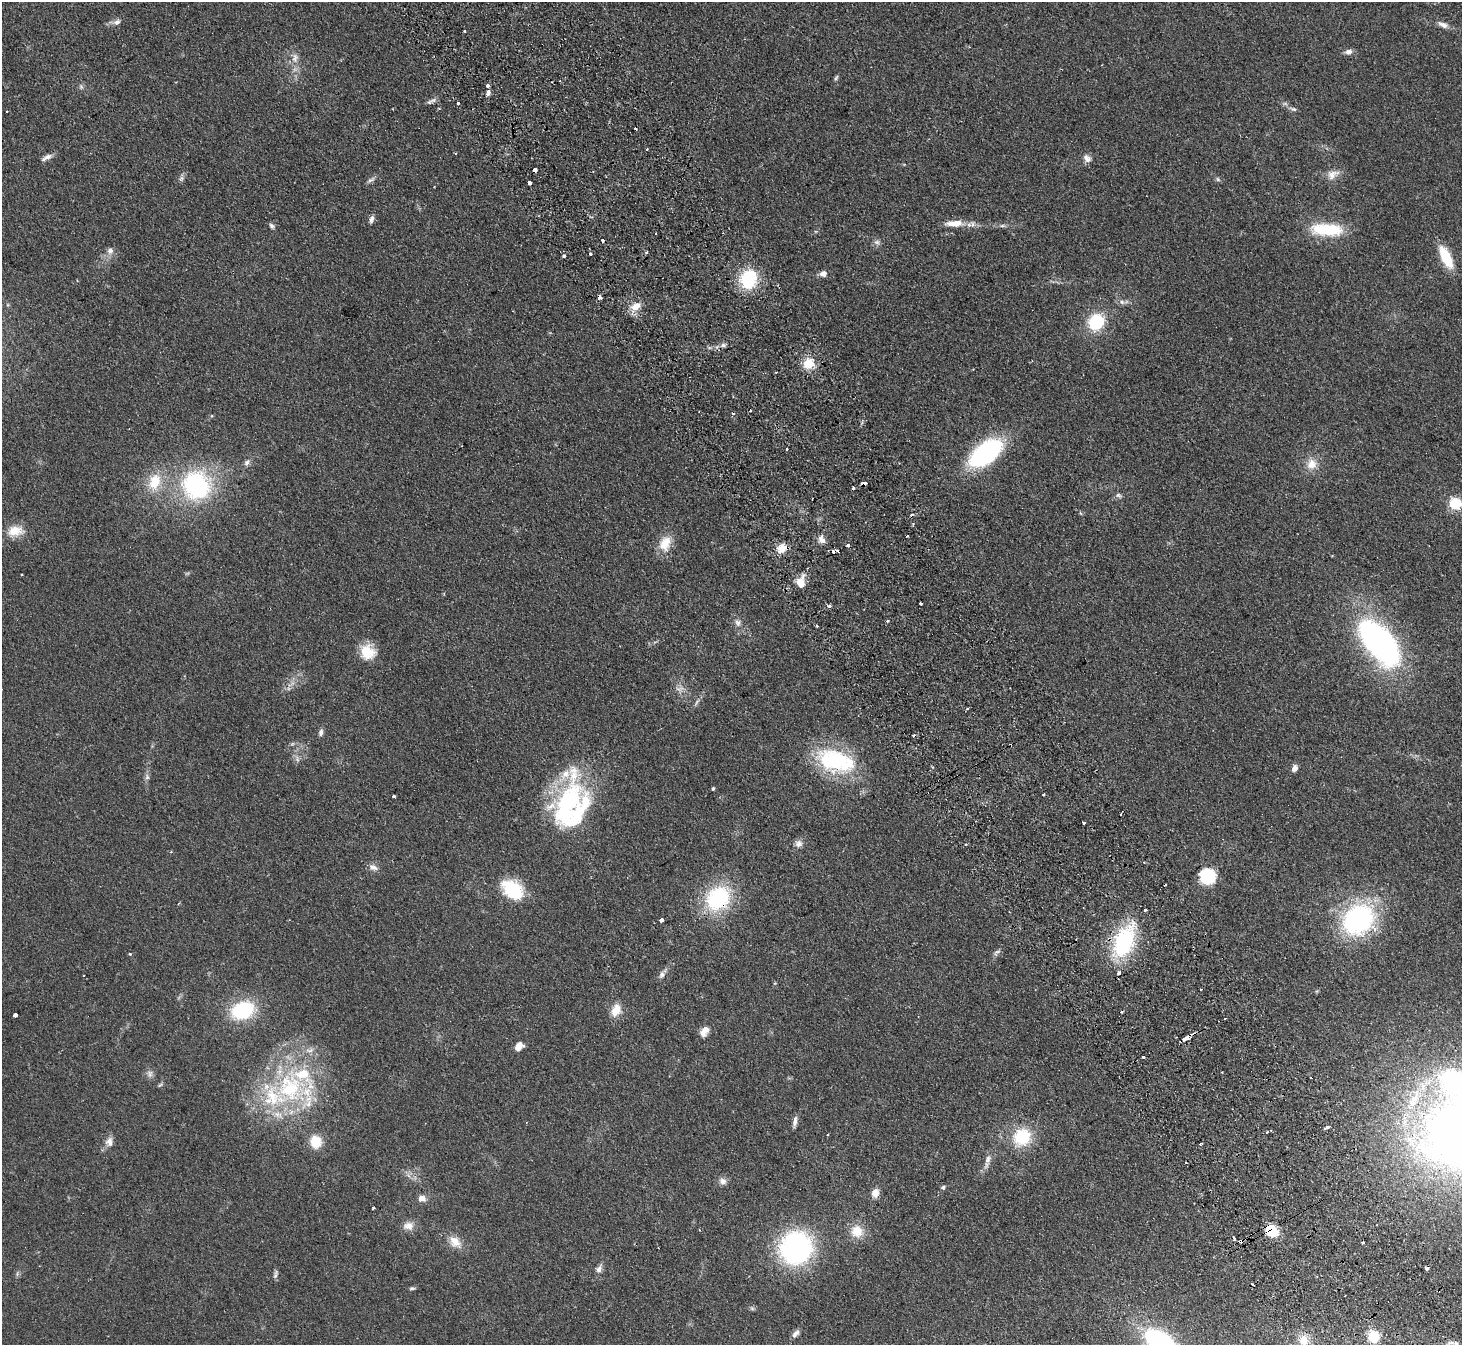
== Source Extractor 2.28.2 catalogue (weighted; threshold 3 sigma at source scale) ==
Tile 6 of 4 x 4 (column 2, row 2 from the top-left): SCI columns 1511-2970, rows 3019-4361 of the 5940 x 5898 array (HDU 1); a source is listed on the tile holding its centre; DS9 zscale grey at full resolution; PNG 1464 x 1347 px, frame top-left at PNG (2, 2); no overlay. Shown black and unused: <1% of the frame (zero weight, under 2 of 3 exposures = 3% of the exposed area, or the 3 px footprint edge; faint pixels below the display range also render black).
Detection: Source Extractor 2.28.2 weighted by HDU 2 'WHT'; one run over the whole footprint, this tile lists its part. Background 0.0991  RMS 0.0091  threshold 0.041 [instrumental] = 3 sigma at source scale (4.5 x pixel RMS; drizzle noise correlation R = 1.50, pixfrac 1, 0.05/0.05 arcsec/px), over >= 5 px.
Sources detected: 170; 1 too faint to see at this stretch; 27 cosmic-ray / hot-pixel residue — not listed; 9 inside a brighter listed object's ellipse — not listed separately; the other 133 listed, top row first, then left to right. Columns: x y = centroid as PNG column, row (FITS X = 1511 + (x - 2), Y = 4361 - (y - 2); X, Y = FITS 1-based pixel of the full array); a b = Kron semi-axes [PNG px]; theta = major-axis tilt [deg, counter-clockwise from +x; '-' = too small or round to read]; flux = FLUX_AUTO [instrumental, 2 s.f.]
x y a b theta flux
117 22 9 7 23 3.8
1443 25 14 7 -23 5.1
1348 52 8 6 9 4.2
295 58 14 8 88 6.3
836 78 8 4 62 1.5
487 86 4 4 - 3
81 87 7 4 -56 1.5
488 93 8 5 80 2.7
429 102 10 5 26 2.6
458 103 3 3 - 5.3
1293 109 10 5 -16 2.4
647 149 3 3 - 1.5
47 157 16 5 27 4.2
1087 158 12 8 -46 4.8
535 170 4 4 - 8.9
1333 174 18 11 25 8.1
181 178 9 5 62 2.4
1218 179 7 5 -59 1.5
371 180 12 4 28 2.5
530 183 3 3 - 10
371 219 10 5 73 3.2
954 223 27 8 2 13
272 226 8 5 -50 2.1
1002 226 9 4 1 2.1
1326 229 38 14 -3 42
877 242 8 7 - 3
110 250 8 7 - 4.4
647 252 3 3 - 2.4
590 254 3 3 - 2.5
564 256 3 3 - 2.9
1446 257 19 8 -64 39
823 274 7 6 - 5.7
748 279 22 19 74 42
600 297 4 3 - 7.5
1122 302 6 6 - 2.5
635 306 14 9 24 9.4
1096 322 20 17 56 37
723 345 7 5 -14 2.4
809 364 15 13 41 15
750 411 3 3 - 2.2
786 449 2 2 - 1.2
986 453 30 16 37 140
247 462 9 6 52 3
1312 464 15 13 51 11
155 482 24 16 73 25
864 483 7 3 1 6.3
196 485 30 28 -45 120
853 488 3 3 - 1.3
1118 495 9 6 -30 2.2
1455 504 6 6 - 100
15 531 19 13 11 14
907 536 3 2 - 0.89
822 539 11 8 -62 4.9
665 544 21 14 66 16
848 545 3 3 - 4.3
781 548 12 10 42 9.9
801 582 14 10 83 9.9
920 603 3 3 - 3
829 606 5 4 - 2.3
887 621 4 3 - 1.8
738 623 11 8 -72 4.4
1379 642 49 25 -50 240
367 652 17 16 - 20
679 689 11 5 11 3.6
697 702 10 3 58 2.2
321 732 9 5 80 2.8
297 759 8 5 -75 2.7
835 761 45 24 -17 82
1295 768 7 5 63 4.7
147 777 8 6 -80 2.4
713 789 4 3 - 1.3
1043 794 3 3 - 1.6
394 796 3 3 - 3.7
566 805 74 29 72 120
1084 823 3 3 - 4.4
798 844 10 9 - 4.3
966 844 3 3 - 1.4
373 867 13 8 -23 4.6
1207 876 12 12 - 50
1165 885 3 2 - 0.84
512 889 26 17 -37 43
718 898 27 22 46 77
1145 910 3 3 - 3
662 920 3 3 - 19
1358 920 32 27 40 140
1124 941 34 19 68 87
997 952 11 5 28 2.3
130 954 3 3 - 3.5
662 975 10 8 63 3.7
1201 990 3 2 - 1.6
1317 991 6 4 71 0.97
242 1010 24 17 20 61
616 1010 16 11 59 12
15 1015 3 3 - 31
704 1032 14 9 56 6.5
1185 1038 7 3 32 10
519 1046 10 7 42 7.2
1143 1057 3 3 - 3
150 1074 10 8 -82 3.8
1453 1082 43 35 -40 120
160 1085 7 4 43 1.3
290 1087 49 42 82 120
1414 1099 33 13 67 32
795 1121 14 5 81 3.5
1328 1127 5 3 - 10
1022 1137 21 19 48 38
109 1142 13 10 -86 5.9
316 1142 13 11 -77 20
1200 1144 3 3 - 1.5
988 1159 13 7 63 5.3
723 1181 10 8 -14 4.5
943 1187 5 5 - 1.8
875 1193 11 9 75 6.6
422 1198 11 8 -8 5.1
373 1208 3 3 - 1.9
408 1226 15 11 6 7.3
699 1230 3 3 - 0.82
857 1231 16 15 - 16
1271 1231 11 8 -36 28
1240 1241 5 3 - 8
455 1242 19 13 -44 12
1363 1242 3 2 - 1.7
796 1248 30 28 44 170
1427 1268 4 3 - 5.3
599 1269 9 6 70 4.1
275 1275 12 4 77 2.3
412 1288 7 4 8 1.6
752 1308 7 5 -44 1.6
795 1333 11 6 46 3.6
1373 1336 9 8 - 29
1304 1340 14 11 -72 11
1160 1342 28 16 -36 140
1456 1344 8 7 - 3.3
Overlapping masked pixels (flux is a lower limit): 9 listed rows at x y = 535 170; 600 297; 864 483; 781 548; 718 898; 1185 1038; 1271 1231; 1240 1241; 1427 1268
Isophote crosses this tile's border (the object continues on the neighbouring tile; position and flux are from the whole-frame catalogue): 4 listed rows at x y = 1455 504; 1453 1082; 1160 1342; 1456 1344